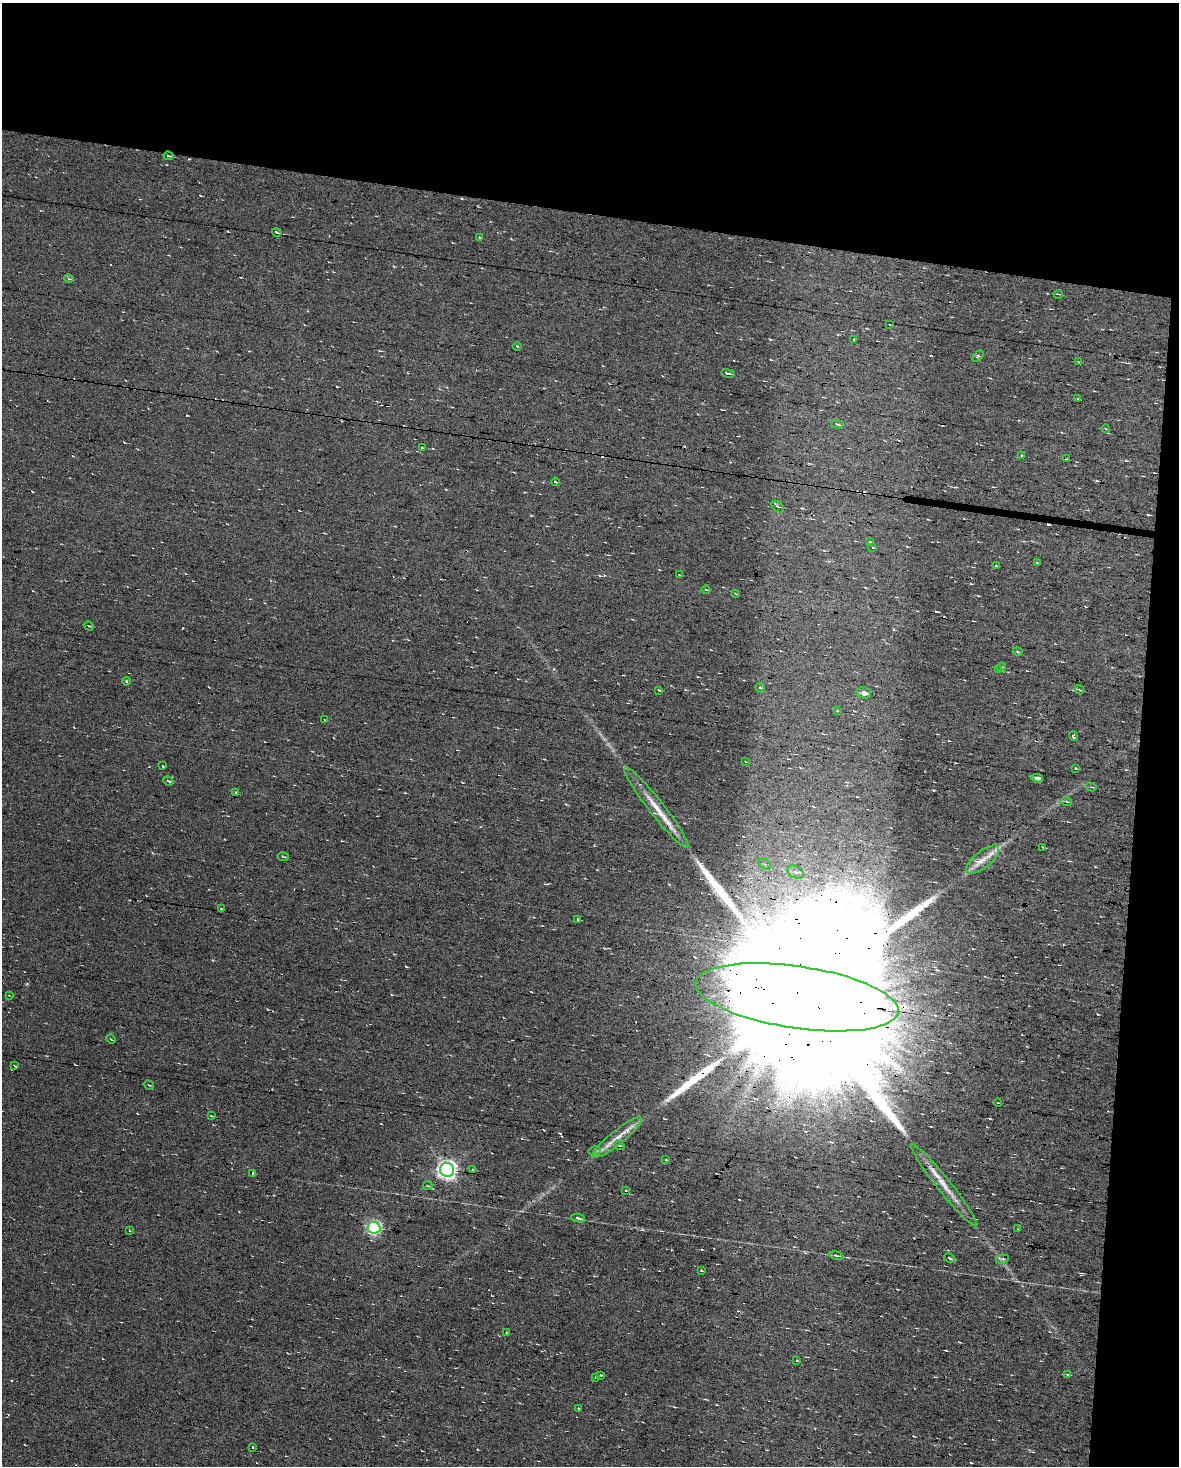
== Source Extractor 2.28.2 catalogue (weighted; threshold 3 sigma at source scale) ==
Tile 2 of 2 x 3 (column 2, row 1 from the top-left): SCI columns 1397-2573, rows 2929-4392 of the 2822 x 4392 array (HDU 1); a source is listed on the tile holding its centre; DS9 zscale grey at full resolution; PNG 1181 x 1468 px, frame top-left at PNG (2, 3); each listed source drawn as its Kron ellipse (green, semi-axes under 4 px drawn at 4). Shown black and unused: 18% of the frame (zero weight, under 7 of 13 exposures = <1% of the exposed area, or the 3 px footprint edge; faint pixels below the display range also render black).
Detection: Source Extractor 2.28.2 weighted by HDU 2 'WHT'; one run over the whole footprint, this tile lists its part. Background 0.0194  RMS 0.007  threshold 0.0287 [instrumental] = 3 sigma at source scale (4.09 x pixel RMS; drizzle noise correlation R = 1.36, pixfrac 0.8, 0.0396/0.0396 arcsec/px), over >= 5 px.
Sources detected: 102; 1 inside a brighter object's white glare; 12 cosmic-ray / hot-pixel residue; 1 long thin detection or spike segment (spike, bleed or trail) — neither listed nor drawn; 2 inside a brighter listed object's ellipse — not listed separately; the other 86 listed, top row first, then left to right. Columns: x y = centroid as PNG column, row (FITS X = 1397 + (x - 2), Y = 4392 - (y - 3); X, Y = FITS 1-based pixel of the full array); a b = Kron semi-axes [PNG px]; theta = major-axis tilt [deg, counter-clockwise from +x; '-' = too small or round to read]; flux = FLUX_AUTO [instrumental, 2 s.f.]
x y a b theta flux
168 156 5 3 - 1.1
277 232 5 3 - 1.3
479 237 2 2 - 0.59
69 279 5 3 - 0.66
1058 294 4 2 - 0.59
890 325 3 2 - 0.4
854 340 3 3 - 0.98
517 346 4 3 - 0.53
978 356 6 4 45 0.86
1079 362 4 2 - 0.44
728 373 6 2 -13 1
1078 399 3 3 - 0.52
837 424 6 4 -11 1
1106 429 4 2 - 0.49
422 448 3 2 - 0.74
1021 455 3 2 - 0.9
1067 459 4 2 - 0.48
555 482 4 3 - 0.76
778 507 7 4 -37 1.4
870 542 3 2 - 0.48
873 547 4 2 - 0.55
1037 563 3 2 - 0.61
996 566 3 2 - 0.66
680 575 3 2 - 0.46
706 590 4 2 - 0.54
736 594 4 3 - 0.62
89 626 5 3 - 0.68
1018 652 5 3 - 0.53
1002 667 4 3 - 0.69
999 670 4 2 - 0.58
126 681 4 3 - 0.52
760 688 5 4 - 0.92
659 690 3 2 - 0.76
1079 690 5 3 - 0.64
864 693 7 5 -15 2.6
837 711 3 3 - 0.61
325 720 3 2 - 0.43
1073 736 5 3 - 1.7
746 762 3 2 - 0.37
162 766 3 2 - 0.56
1076 768 4 3 - 0.82
1037 778 6 4 -11 1.8
168 781 5 3 - 0.96
1091 787 5 4 - 0.89
236 793 4 3 - 0.97
1067 802 5 3 - 0.68
656 808 51 7 -52 14
1043 847 3 2 - 0.67
283 857 5 3 - 0.65
983 860 20 8 39 7.4
765 864 7 4 -33 1.4
796 872 9 6 -26 3.3
221 909 3 2 - 0.94
577 920 3 3 - 8.8
9 995 4 3 - 0.51
797 997 102 31 -8 170000
111 1039 4 3 - 0.53
15 1066 3 2 - 0.56
149 1085 5 3 - 0.63
998 1103 4 2 - 0.43
211 1116 3 2 - 0.46
617 1137 31 7 39 9.1
619 1145 5 3 - 0.81
595 1150 6 4 16 1.1
666 1160 3 3 - 0.79
447 1170 7 7 - 300
473 1170 3 2 - 0.94
252 1173 3 3 - 14
944 1185 52 7 -51 13
428 1186 5 3 - 0.63
626 1191 4 2 - 0.58
578 1218 7 3 -11 1.6
374 1228 6 6 - 120
1018 1229 4 2 - 0.36
129 1230 4 3 - 0.54
836 1256 7 3 -11 0.95
949 1258 6 4 -29 1.1
1003 1259 6 4 11 1.2
701 1271 3 2 - 0.78
507 1333 3 2 - 0.49
797 1360 3 2 - 0.53
1067 1374 4 2 - 0.52
601 1375 3 3 - 0.61
595 1377 3 2 - 0.59
578 1408 3 2 - 0.4
253 1447 3 2 - 0.74
Overlapping masked pixels (flux is a lower limit): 5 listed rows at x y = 168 156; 656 808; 797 997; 617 1137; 944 1185
Unlisted compact peaks at least as high as the median listed source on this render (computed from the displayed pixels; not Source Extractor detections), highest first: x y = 187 415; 934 790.